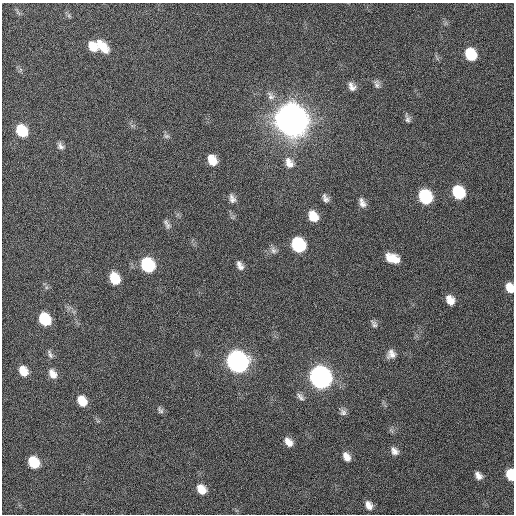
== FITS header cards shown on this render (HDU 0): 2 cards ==
NAXIS1  =                  512 / Axis length
NAXIS2  =                  512 / Axis length

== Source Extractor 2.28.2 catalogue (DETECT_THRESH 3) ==
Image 512 x 512 px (HDU 0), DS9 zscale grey, 1 PNG px = 1 image px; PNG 516 x 516 px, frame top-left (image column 1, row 512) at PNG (2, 3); no overlay
Background 133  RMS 12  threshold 34.9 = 3 sigma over >= 5 px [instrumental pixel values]
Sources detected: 48; all 48 listed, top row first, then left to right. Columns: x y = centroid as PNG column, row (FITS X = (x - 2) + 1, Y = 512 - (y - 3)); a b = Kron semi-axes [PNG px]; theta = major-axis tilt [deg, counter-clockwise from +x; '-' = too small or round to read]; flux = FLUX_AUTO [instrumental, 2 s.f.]
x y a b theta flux
102 46 17 9 -46 1.4e+04
93 47 12 9 -57 1.1e+04
470 54 11 8 -64 2.8e+04
377 84 11 7 -72 2.8e+03
352 86 11 7 -60 4.3e+03
271 96 13 9 -55 5.0e+03
407 119 12 6 -74 2.5e+03
291 120 13 11 -60 3.2e+06
22 131 11 8 -59 2.9e+04
166 136 8 6 -14 2.0e+03
60 146 10 7 -46 3.0e+03
212 160 11 8 -64 1.1e+04
289 163 14 10 -67 7.3e+03
458 192 10 9 - 4.0e+04
425 197 11 9 -63 5.7e+04
325 198 10 6 -64 3.3e+03
232 200 10 8 2 3.7e+03
362 203 13 8 -66 4.3e+03
313 216 11 9 -60 1.4e+04
168 225 9 8 - 2.9e+03
298 245 11 9 -58 6.2e+04
273 250 10 7 -71 3.1e+03
392 258 14 9 -20 1.3e+04
148 265 11 9 -58 6.2e+04
240 265 11 6 -62 4.0e+03
114 278 11 8 -67 2.0e+04
510 287 10 7 -70 1.1e+04
450 300 11 8 -62 8.1e+03
45 319 10 8 -59 3.3e+04
374 324 11 6 -56 2.5e+03
50 354 12 5 -66 2.3e+03
391 354 10 10 - 5.3e+03
237 361 12 10 -55 4.8e+05
23 371 10 7 -60 1.1e+04
53 374 12 8 -60 6.4e+03
320 377 12 10 -57 5.6e+05
300 397 12 6 -49 2.8e+03
82 401 10 8 -60 1.2e+04
160 410 10 6 -56 2.2e+03
343 412 9 8 - 2.9e+03
288 442 11 7 -52 6.7e+03
394 451 11 7 -49 4.5e+03
346 457 11 7 -58 5.8e+03
34 462 10 8 -55 2.5e+04
511 474 9 6 -80 2.4e+04
478 476 9 7 -52 4.4e+03
201 489 11 9 -54 1.1e+04
369 505 10 7 -62 5.3e+03
At the frame edge (FLAGS 8, measured only in part): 2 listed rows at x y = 510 287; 511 474